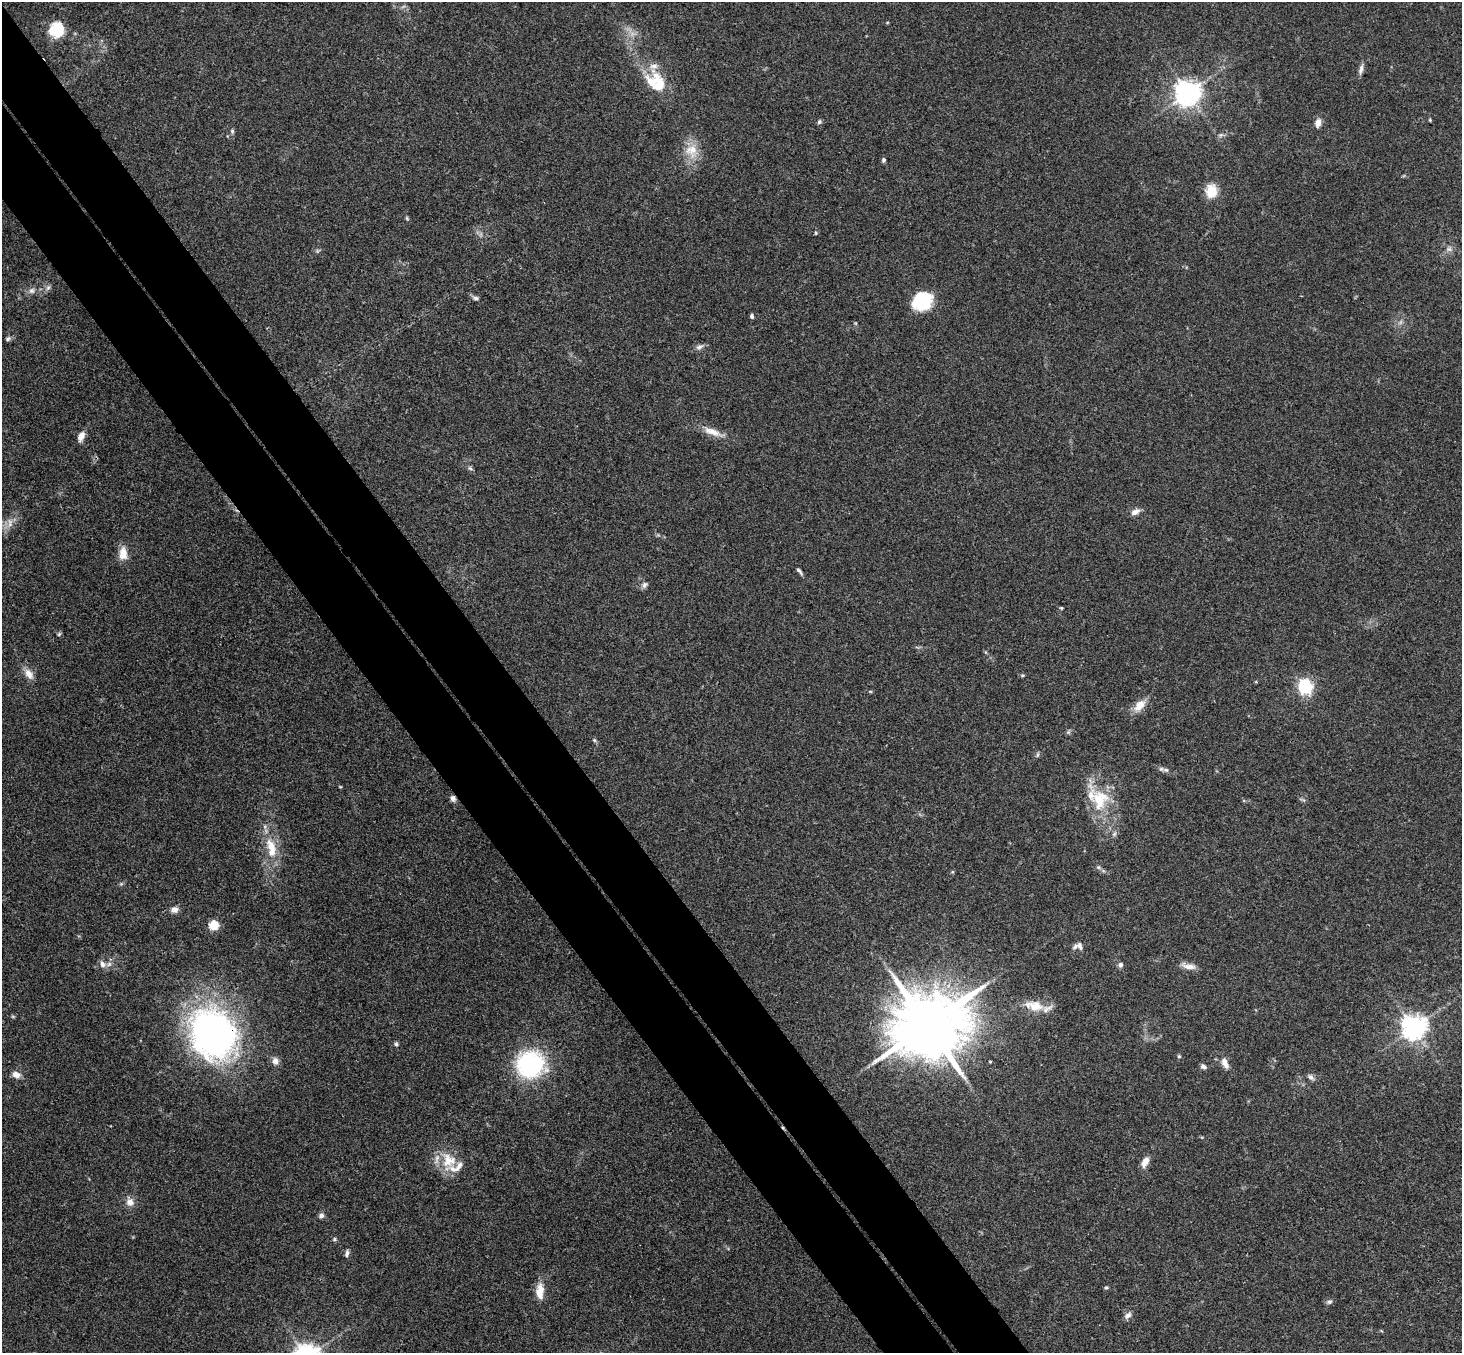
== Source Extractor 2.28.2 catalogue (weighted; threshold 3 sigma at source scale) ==
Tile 11 of 4 x 4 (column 3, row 3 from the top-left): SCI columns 2975-4434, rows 1681-3031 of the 5945 x 5926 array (HDU 1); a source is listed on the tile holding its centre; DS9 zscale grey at full resolution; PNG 1464 x 1355 px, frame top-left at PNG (2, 2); no overlay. Shown black and unused: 9% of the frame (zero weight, under 3 of 4 exposures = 6% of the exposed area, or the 3 px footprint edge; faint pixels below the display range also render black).
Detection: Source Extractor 2.28.2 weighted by HDU 2 'WHT'; one run over the whole footprint, this tile lists its part. Background 0.188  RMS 0.008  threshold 0.0361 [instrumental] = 3 sigma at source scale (4.5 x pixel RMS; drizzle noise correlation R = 1.50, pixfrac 1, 0.05/0.05 arcsec/px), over >= 5 px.
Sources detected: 89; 3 too faint to see at this stretch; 1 inside a brighter object's white glare — not listed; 8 inside a brighter listed object's ellipse — not listed separately; the other 77 listed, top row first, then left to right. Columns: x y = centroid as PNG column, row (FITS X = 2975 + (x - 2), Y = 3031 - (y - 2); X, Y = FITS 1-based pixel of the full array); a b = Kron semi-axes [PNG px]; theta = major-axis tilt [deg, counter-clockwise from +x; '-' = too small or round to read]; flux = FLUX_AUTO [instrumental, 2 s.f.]
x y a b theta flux
58 30 21 12 -87 20
1361 69 14 6 75 3.4
652 82 29 19 73 23
1188 93 8 7 - 860
1430 120 5 4 - 0.81
819 122 6 5 - 1.7
1318 122 10 7 74 5.5
232 131 7 5 -89 1.5
1221 135 7 5 21 2
691 151 21 18 -65 16
884 160 6 5 - 1.6
1211 191 15 12 86 17
407 218 6 5 - 1.1
816 233 4 4 - 0.85
1449 249 8 6 0 2.9
48 288 9 6 62 2.4
32 291 9 8 - 3.5
475 298 9 5 -7 2.1
922 300 18 15 36 48
752 316 5 4 - 2
8 339 7 5 30 2
699 347 10 7 25 3.3
713 432 29 9 -20 11
81 436 11 7 67 6.7
470 468 8 4 -36 1.6
1135 512 12 7 26 4.7
10 523 12 7 89 4.8
123 553 18 10 89 9.3
799 571 10 4 -49 2
644 585 9 7 48 2.7
1061 608 5 4 - 0.79
59 634 6 4 45 1.1
29 674 16 10 -58 7.1
1022 675 5 5 - 1.1
1305 686 6 6 - 170
870 691 5 3 - 0.79
1139 705 18 10 46 10
594 740 6 5 - 1.3
1037 754 8 4 81 1.3
1166 770 10 6 -7 2.6
340 787 4 3 - 0.59
453 798 8 6 -72 3
1100 800 30 25 -87 38
1114 834 8 4 45 1.8
271 846 22 12 -60 16
1098 867 6 5 - 1.5
121 884 6 4 44 1.2
174 910 11 8 11 4.2
214 925 5 5 - 51
1080 946 11 6 -76 2.6
102 964 10 8 -58 4
1120 965 6 6 - 2.7
1188 966 20 7 -10 6.5
1034 1006 26 13 -11 17
13 1016 6 4 -1 0.95
927 1025 22 17 27 9300
1414 1027 7 7 - 840
213 1034 48 41 -59 350
396 1044 6 5 - 1.5
1179 1056 5 4 - 1
275 1061 9 9 - 4.4
990 1062 3 2 - 0.75
1225 1063 15 7 -66 6.2
530 1064 22 21 - 120
1203 1066 7 5 -30 2.4
16 1075 10 7 -20 5.5
1311 1077 10 6 -40 2.6
449 1160 26 21 -72 21
1145 1162 13 7 64 7
130 1202 13 10 -68 6.1
321 1215 7 6 - 2.5
334 1239 6 5 - 1.2
347 1253 10 5 77 2.4
1106 1288 5 4 - 1.2
540 1291 22 10 90 10
1329 1302 8 6 30 2.1
1128 1315 10 7 38 3.4
Overlapping masked pixels (flux is a lower limit): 3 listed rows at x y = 453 798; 927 1025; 213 1034